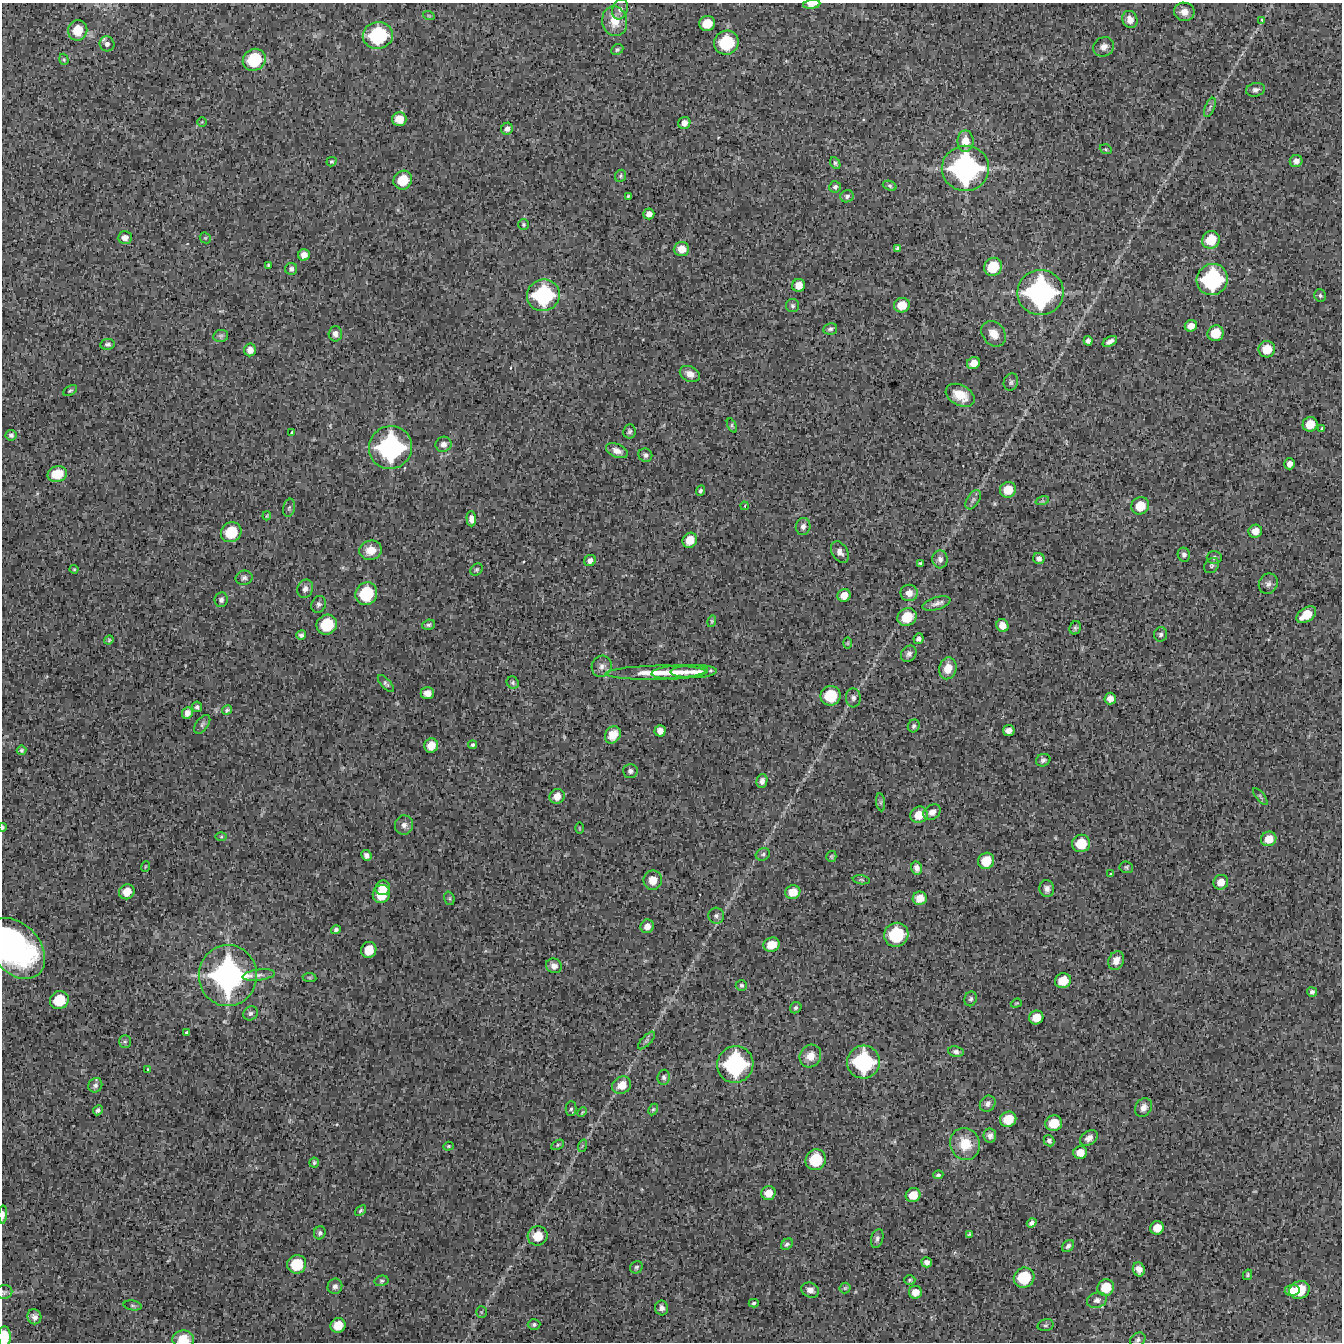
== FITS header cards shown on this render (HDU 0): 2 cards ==
NAXIS1  =                 1340 / length of data axis 1
NAXIS2  =                 1340 / length of data axis 2

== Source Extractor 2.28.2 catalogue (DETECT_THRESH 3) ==
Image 1340 x 1340 px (HDU 0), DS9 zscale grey, 1 PNG px = 1 image px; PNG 1344 x 1344 px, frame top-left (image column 1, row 1340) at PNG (2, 3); each listed source drawn as its Kron ellipse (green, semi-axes under 4 px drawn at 4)
Background 3450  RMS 460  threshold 1380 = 3 sigma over >= 5 px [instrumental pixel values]
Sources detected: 271; all 271 listed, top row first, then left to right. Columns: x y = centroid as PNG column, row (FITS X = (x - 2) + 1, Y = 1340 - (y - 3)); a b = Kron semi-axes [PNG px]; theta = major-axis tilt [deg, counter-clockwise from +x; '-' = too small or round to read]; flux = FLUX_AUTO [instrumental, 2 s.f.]
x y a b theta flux
812 4 8 4 7 1.7e+05
620 9 10 7 71 1.4e+05
1184 12 10 9 - 2.3e+05
429 16 6 3 -19 3.1e+04
1130 19 9 7 -69 2.4e+05
1262 20 3 3 - 3.8e+04
615 21 15 12 -76 5.4e+05
707 23 8 7 - 5.2e+05
78 30 10 9 - 6.3e+05
378 35 15 13 12 2.2e+06
726 43 12 12 - 1.5e+06
107 44 7 7 - 1.1e+05
1104 47 11 9 31 2.0e+05
617 50 6 5 - 5.5e+04
64 59 6 4 -71 4.3e+04
254 60 12 10 34 1.3e+06
1256 90 9 6 15 1.2e+05
1210 107 10 4 68 8.8e+04
399 119 7 7 - 3.8e+05
202 122 5 4 - 3.8e+04
684 123 6 6 - 1.7e+05
507 129 6 5 - 1.3e+05
965 141 11 8 90 3.7e+05
1106 149 6 4 -20 4.6e+04
1296 161 6 6 - 1.6e+05
331 162 5 4 - 4.4e+04
835 163 6 4 -62 5.5e+04
965 168 23 22 - 5.7e+06
621 176 6 5 - 5.1e+04
403 180 10 9 - 7.2e+05
890 186 7 4 -20 5.4e+04
835 187 6 5 - 7.0e+04
628 196 4 3 - 3.6e+04
847 196 7 6 - 7.7e+04
649 214 5 5 - 1.7e+05
523 225 5 5 - 5.3e+04
125 238 7 6 - 1.8e+05
205 238 6 5 - 3.8e+04
1211 240 9 8 - 6.8e+05
897 248 3 3 - 4.4e+04
681 249 7 7 - 3.5e+05
304 255 6 5 - 2.2e+05
268 265 3 3 - 3.5e+04
993 267 9 8 - 8.3e+05
291 269 6 6 - 9.7e+04
1212 280 16 15 - 2.8e+06
799 285 7 6 - 3.1e+05
1040 292 23 22 - 5.4e+06
543 295 16 15 - 2.7e+06
1320 296 6 5 - 6.1e+04
902 305 8 7 - 4.7e+05
793 306 7 6 - 7.3e+04
1191 326 6 5 - 2.3e+05
830 329 7 5 11 8.0e+04
1216 333 8 7 - 5.9e+05
335 334 7 6 - 1.3e+05
994 334 14 11 -50 3.6e+05
221 336 7 6 - 6.6e+04
1088 341 5 4 - 1.0e+05
1110 342 8 4 29 1.3e+05
108 344 7 5 8 7.9e+04
1267 349 8 8 - 5.5e+05
250 350 6 6 - 2.0e+05
974 363 7 6 - 2.9e+05
690 374 10 7 -26 2.0e+05
1011 382 9 7 73 8.2e+04
70 390 7 4 30 5.2e+04
960 395 15 10 -28 5.4e+05
1310 424 7 7 - 4.6e+05
732 425 8 4 -64 4.6e+04
1322 429 4 3 - 4.6e+04
629 431 7 6 - 7.8e+04
292 432 4 3 - 4.2e+04
11 435 5 5 - 7.9e+04
443 444 8 7 - 1.8e+05
391 447 22 21 - 4.5e+06
617 451 11 6 -22 1.9e+05
645 455 7 6 - 9.0e+04
1290 464 5 5 - 1.7e+05
57 474 10 7 14 6.6e+05
1008 490 8 7 - 4.9e+05
700 491 5 4 - 6.2e+04
973 500 11 6 57 9.4e+04
1042 501 7 4 18 5.4e+04
745 506 4 3 - 2.3e+04
1140 506 9 8 - 5.6e+05
289 508 9 6 79 7.2e+04
267 516 4 3 - 3.1e+04
471 519 7 5 -87 1.5e+05
803 526 8 7 - 1.2e+05
1255 531 7 6 - 2.8e+05
231 532 10 9 - 9.3e+05
690 540 8 7 - 4.5e+05
371 550 11 9 14 4.1e+05
840 552 11 7 -60 1.4e+05
1184 555 7 6 - 8.7e+04
1214 557 7 6 - 8.4e+04
1039 558 6 5 - 1.2e+05
940 559 9 7 -87 1.3e+05
590 561 6 5 - 1.3e+05
920 563 4 3 - 4.4e+04
1212 566 8 6 47 8.3e+04
74 569 4 4 - 3.3e+04
477 570 7 5 45 5.1e+04
244 578 8 7 - 9.6e+04
1268 584 10 9 - 1.4e+05
305 589 9 7 67 1.3e+05
909 593 8 8 - 2.6e+05
366 594 11 10 - 1.4e+06
844 595 6 6 - 3.0e+05
221 600 7 6 - 9.4e+04
319 604 8 7 - 9.1e+04
936 604 14 6 17 1.5e+05
1306 615 11 7 34 5.8e+05
907 617 10 8 29 7.3e+05
712 621 6 4 74 3.9e+04
327 625 10 9 - 1.1e+06
428 625 6 5 - 6.7e+04
1002 626 6 6 - 2.4e+05
1075 628 7 5 65 6.5e+04
1161 634 7 6 - 8.8e+04
301 635 5 4 - 8.0e+04
918 639 5 5 - 9.7e+04
109 640 5 4 - 3.5e+04
848 643 6 4 89 3.5e+04
909 654 9 7 51 1.2e+05
602 666 11 9 58 1.6e+05
948 668 11 8 75 4.1e+05
680 672 28 7 4 3.8e+05
694 672 23 6 1 3.4e+05
655 673 50 7 1 6.6e+05
386 683 10 5 -48 7.7e+04
513 683 6 5 - 6.4e+04
427 693 7 6 - 2.2e+05
830 696 10 9 - 1.0e+06
853 698 9 7 -87 1.1e+05
1110 699 6 5 - 1.9e+05
197 707 5 5 - 7.1e+04
227 710 5 3 - 5.7e+04
187 713 6 5 - 1.8e+05
202 724 10 6 54 8.6e+04
914 726 6 6 - 8.4e+04
660 731 6 5 - 2.0e+05
1009 731 6 5 - 1.9e+05
613 735 9 7 56 3.8e+05
431 745 7 6 - 3.7e+05
473 745 4 4 - 5.5e+04
21 750 5 4 - 5.4e+04
1043 760 7 6 - 9.1e+04
630 771 7 7 - 1.1e+05
762 781 7 5 79 1.3e+05
557 796 8 7 - 3.2e+05
1260 796 10 3 -51 5.0e+04
881 802 9 4 -82 6.9e+04
932 812 9 7 31 1.7e+05
919 815 9 8 - 4.9e+05
404 825 9 9 - 1.6e+05
3 827 4 2 - 4.4e+04
579 828 6 4 -89 3.0e+04
221 837 6 4 1 3.8e+04
1269 839 8 7 - 3.8e+05
1081 843 9 8 - 7.5e+05
763 854 7 6 - 6.3e+04
366 855 5 5 - 1.1e+05
831 856 5 5 - 4.8e+04
986 861 8 7 - 5.9e+05
145 867 5 2 - 2.7e+04
1126 867 7 6 - 5.7e+04
917 868 7 5 -78 1.3e+05
1111 874 3 3 - 3.7e+04
653 880 9 9 - 4.2e+05
861 880 8 4 -7 5.2e+04
1221 882 8 7 - 2.6e+05
383 888 7 7 - 4.1e+05
1047 889 8 7 - 1.4e+05
127 892 8 7 - 3.7e+05
793 892 7 7 - 4.2e+05
381 894 9 8 - 7.2e+05
449 898 7 5 -74 4.7e+04
920 898 7 6 - 3.7e+05
716 916 8 8 - 1.1e+05
647 926 7 6 - 2.3e+05
336 930 5 4 - 7.1e+04
896 935 12 11 - 1.6e+06
771 945 8 7 - 4.5e+05
16 948 34 24 -49 6.6e+06
369 950 8 7 - 5.3e+05
1116 960 10 7 67 2.3e+05
554 966 8 7 - 1.7e+05
259 975 16 5 7 1.6e+05
228 976 30 29 - 7.3e+06
310 978 7 4 -7 4.6e+04
1063 981 8 7 - 5.4e+05
741 985 5 5 - 6.8e+04
1312 992 5 4 - 7.7e+04
971 999 7 6 - 8.0e+04
59 1000 9 9 - 8.6e+05
1016 1003 6 4 20 3.3e+04
796 1008 6 5 - 6.1e+04
250 1013 7 6 - 8.9e+04
1036 1017 7 7 - 4.1e+05
187 1033 4 3 - 4.9e+04
646 1040 11 5 45 8.0e+04
125 1041 6 5 - 6.2e+04
956 1052 8 5 -8 9.3e+04
810 1056 12 10 55 3.7e+05
863 1062 16 16 - 2.8e+06
735 1064 18 18 - 3.4e+06
148 1069 4 2 - 2.2e+04
664 1077 7 6 - 8.6e+04
95 1085 7 6 - 1.0e+05
622 1085 10 8 32 4.4e+05
988 1104 8 7 - 1.3e+05
1143 1108 10 8 57 1.9e+05
571 1109 7 5 90 6.5e+04
653 1109 6 4 62 4.7e+04
98 1110 5 5 - 8.0e+04
582 1112 5 4 - 3.3e+04
1008 1119 8 7 - 6.1e+05
1054 1123 8 7 - 6.2e+05
990 1136 7 6 - 1.2e+05
1089 1138 9 6 34 1.6e+05
1049 1141 6 5 - 8.5e+04
965 1144 16 14 -64 7.3e+05
558 1145 7 4 29 5.5e+04
448 1146 5 4 - 4.3e+04
582 1146 6 4 71 4.0e+04
1080 1152 7 6 - 3.3e+05
816 1160 10 10 - 1.1e+06
314 1163 5 5 - 5.3e+04
938 1175 5 4 - 5.7e+04
768 1193 7 7 - 3.5e+05
913 1195 7 6 - 4.3e+05
360 1210 6 4 41 4.7e+04
3 1215 9 4 87 1.3e+05
1032 1223 5 4 - 1.0e+05
1157 1228 7 6 - 3.7e+05
320 1233 6 6 - 7.5e+04
969 1235 4 3 - 4.3e+04
538 1236 10 9 - 5.8e+05
877 1238 10 6 73 8.2e+04
787 1244 6 5 - 7.5e+04
1068 1246 7 5 45 8.0e+04
927 1262 5 5 - 1.2e+05
297 1264 9 9 - 8.9e+05
636 1267 6 6 - 6.5e+04
1139 1269 7 6 - 1.9e+05
1248 1275 5 4 - 4.5e+04
1024 1278 10 10 - 1.1e+06
910 1280 5 4 - 4.7e+04
381 1281 7 5 14 5.1e+04
335 1286 8 7 - 1.1e+05
1106 1287 8 8 - 6.5e+05
845 1288 5 5 - 4.4e+04
810 1290 9 7 -24 1.6e+05
1292 1290 7 5 7 3.1e+05
1299 1290 10 8 21 8.5e+05
4 1292 8 7 - 7.2e+04
915 1292 6 6 - 2.8e+05
1097 1300 10 7 17 1.3e+05
754 1303 5 4 - 5.4e+04
133 1305 9 4 -10 5.9e+04
662 1308 7 6 - 1.5e+05
481 1312 5 5 - 4.4e+04
34 1317 7 7 - 1.2e+05
534 1324 6 5 - 6.8e+04
338 1325 8 7 - 4.8e+05
1046 1325 8 6 14 7.4e+04
4 1337 10 6 89 6.9e+05
183 1339 11 8 -1 4.9e+05
1138 1340 8 6 34 8.6e+04
At the frame edge (FLAGS 8, measured only in part): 8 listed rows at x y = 812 4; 3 827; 16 948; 3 1215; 4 1292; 4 1337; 183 1339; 1138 1340